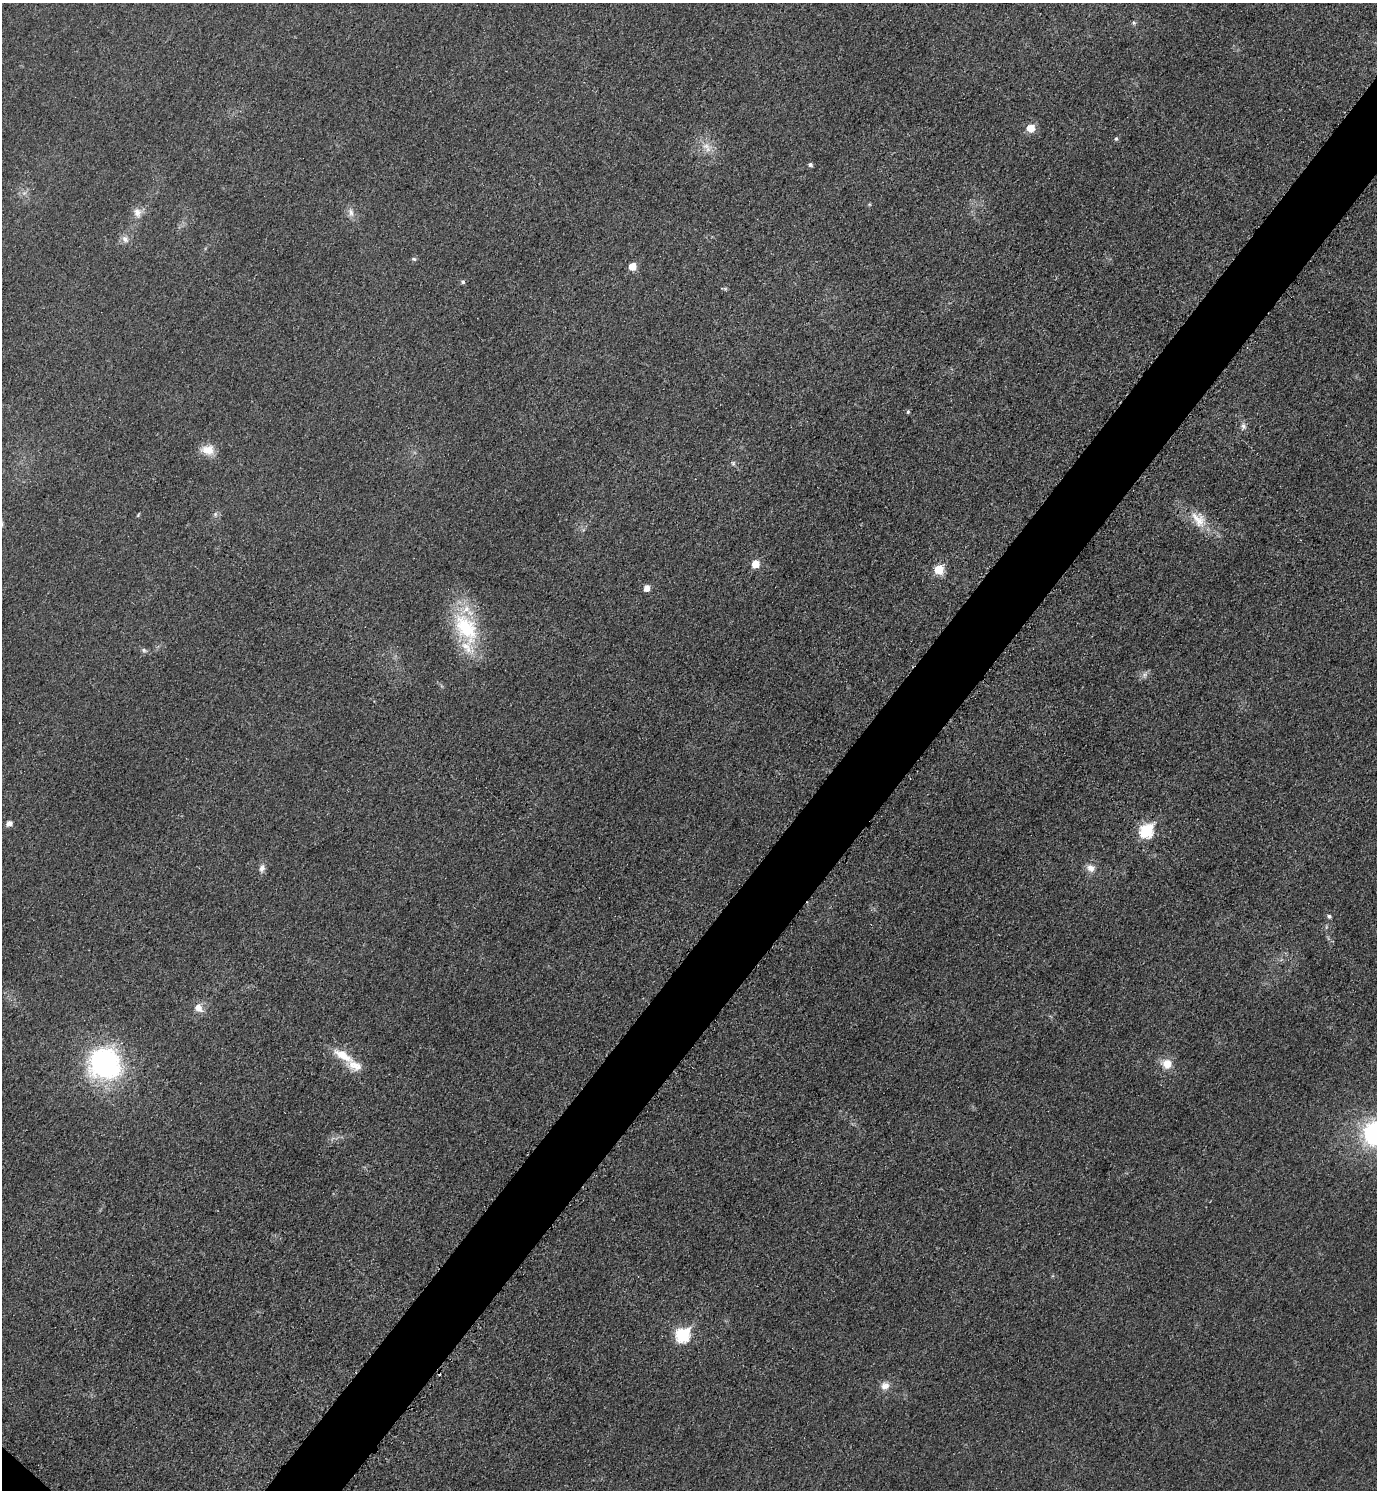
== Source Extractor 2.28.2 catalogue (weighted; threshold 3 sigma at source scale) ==
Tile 10 of 4 x 4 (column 2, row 3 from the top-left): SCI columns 1547-2921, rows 1511-2998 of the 5988 x 5986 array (HDU 1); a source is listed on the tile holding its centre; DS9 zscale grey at full resolution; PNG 1379 x 1492 px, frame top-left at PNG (2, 3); no overlay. Shown black and unused: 5% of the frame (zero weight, under 3 of 5 exposures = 2% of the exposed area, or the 3 px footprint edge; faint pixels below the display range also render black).
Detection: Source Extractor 2.28.2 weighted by HDU 2 'WHT'; one run over the whole footprint, this tile lists its part. Background 0.0321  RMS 0.0055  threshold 0.0249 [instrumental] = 3 sigma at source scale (4.5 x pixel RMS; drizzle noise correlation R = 1.50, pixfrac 1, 0.05/0.05 arcsec/px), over >= 5 px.
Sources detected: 37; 1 cosmic-ray / hot-pixel residue — not listed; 3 inside a brighter listed object's ellipse — not listed separately; the other 33 listed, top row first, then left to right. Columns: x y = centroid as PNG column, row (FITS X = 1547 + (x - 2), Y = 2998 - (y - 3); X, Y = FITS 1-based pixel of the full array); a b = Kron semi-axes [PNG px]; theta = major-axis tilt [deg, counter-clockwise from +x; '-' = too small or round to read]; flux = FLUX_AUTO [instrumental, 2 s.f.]
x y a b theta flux
1134 23 6 4 -45 0.78
1030 128 6 6 - 9.9
1116 139 5 4 - 0.99
706 146 12 6 -37 3.8
810 164 5 4 - 1.4
137 212 13 10 -80 4.2
351 212 12 6 -75 2.8
125 239 10 8 -54 2.8
414 259 6 5 - 0.86
632 266 5 5 - 9.3
463 282 5 5 - 1.1
908 412 5 4 - 0.8
1243 426 9 7 85 2
208 450 17 12 -1 7.5
733 463 6 4 18 0.92
1198 519 27 16 -52 12
755 564 6 5 - 9.5
939 569 6 6 - 22
646 588 5 5 - 4.8
466 628 46 25 -57 41
144 650 6 5 - 1.1
1144 675 8 4 72 1.3
9 823 5 5 - 2.9
1146 831 7 6 - 62
262 868 9 7 72 2.7
1091 868 12 10 -25 4.1
1329 916 5 5 - 1.3
198 1008 13 10 -53 4.7
343 1055 34 11 -31 11
104 1064 37 35 -30 87
1167 1064 12 11 - 7.3
683 1335 7 7 - 67
885 1386 12 9 36 4